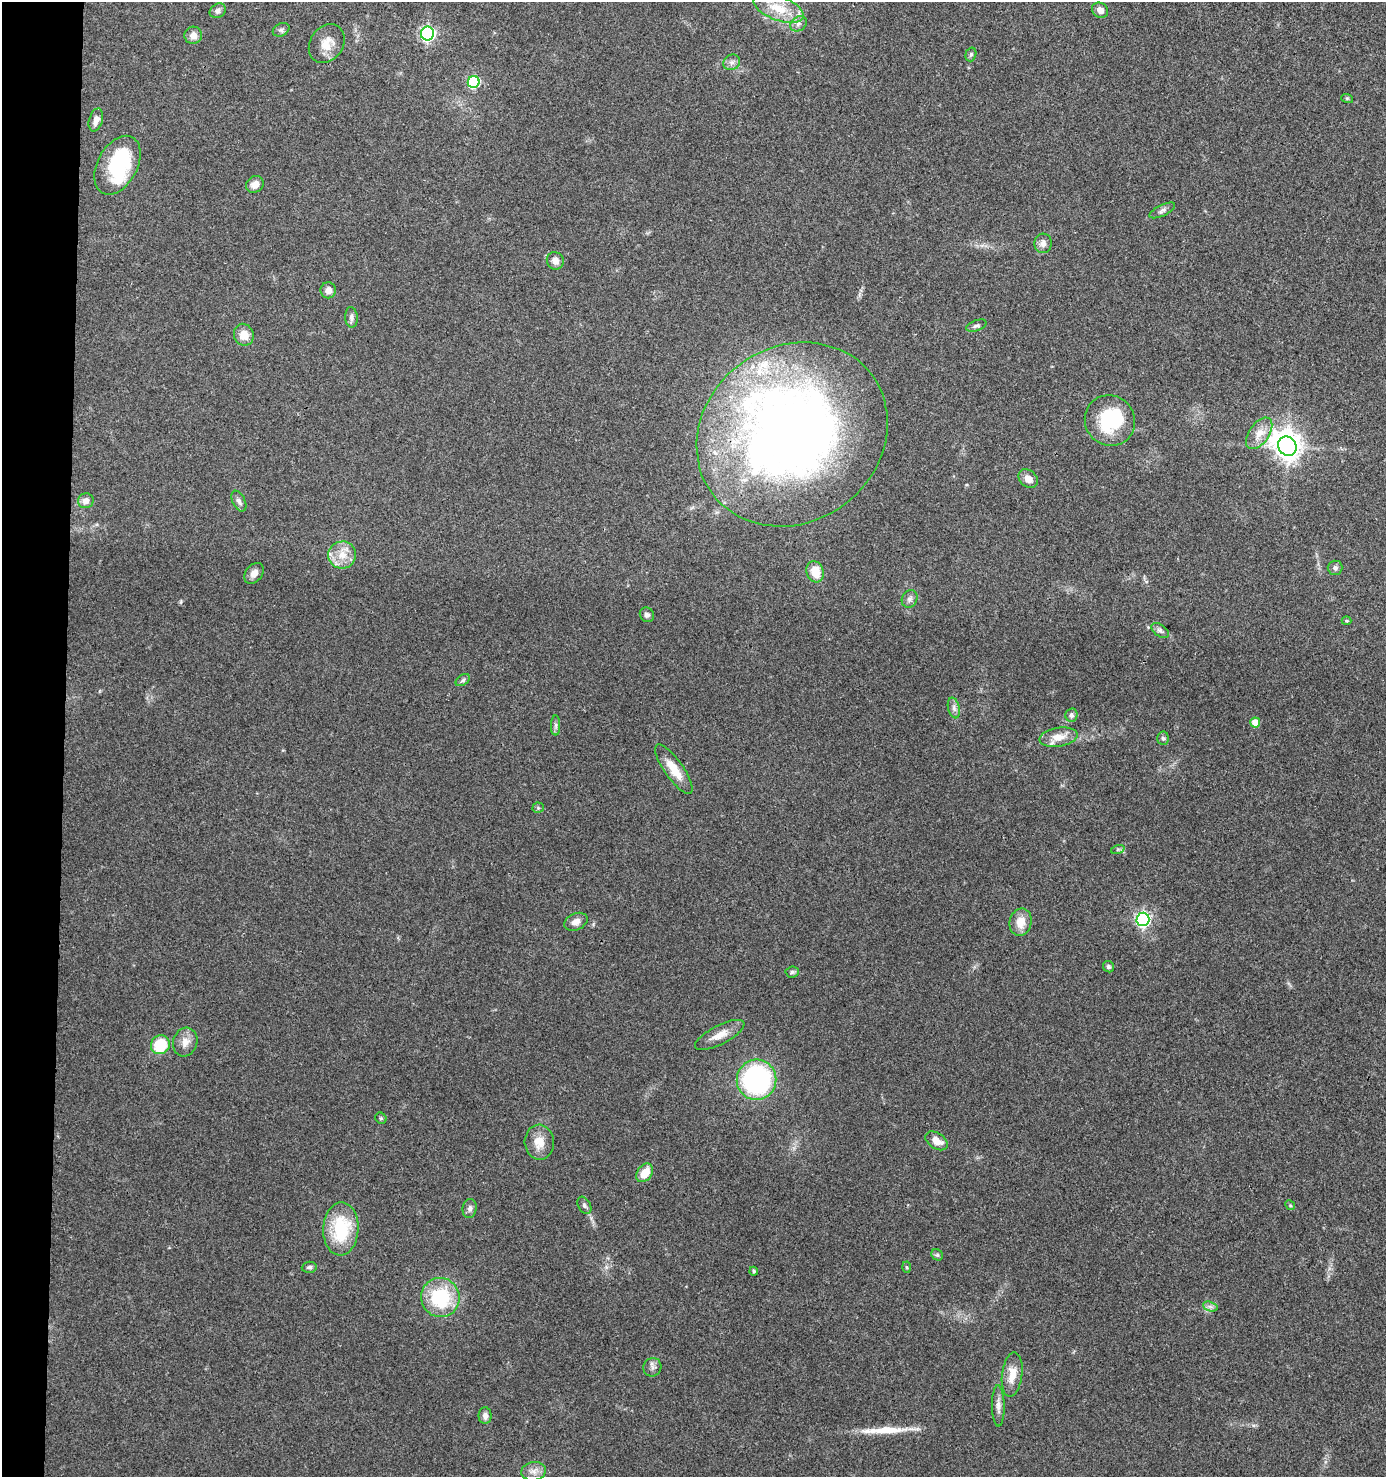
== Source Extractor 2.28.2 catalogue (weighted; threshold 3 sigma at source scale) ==
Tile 4 of 3 x 3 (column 1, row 2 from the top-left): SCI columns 103-1486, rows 1477-2951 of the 4448 x 4427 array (HDU 1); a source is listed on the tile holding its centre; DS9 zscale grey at full resolution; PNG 1388 x 1479 px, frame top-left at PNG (2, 2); each listed source drawn as its Kron ellipse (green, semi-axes under 4 px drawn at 4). Shown black and unused: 5% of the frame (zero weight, under 3 of 4 exposures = <1% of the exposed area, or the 3 px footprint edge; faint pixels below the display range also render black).
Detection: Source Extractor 2.28.2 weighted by HDU 2 'WHT'; one run over the whole footprint, this tile lists its part. Background 0.078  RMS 0.0058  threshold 0.0262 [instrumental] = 3 sigma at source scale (4.5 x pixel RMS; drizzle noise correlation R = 1.50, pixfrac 1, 0.05/0.05 arcsec/px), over >= 5 px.
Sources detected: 81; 2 inside a brighter object's white glare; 1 long thin detection or spike segment (spike, bleed or trail) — neither listed nor drawn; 3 inside a brighter listed object's ellipse — not listed separately; the other 75 listed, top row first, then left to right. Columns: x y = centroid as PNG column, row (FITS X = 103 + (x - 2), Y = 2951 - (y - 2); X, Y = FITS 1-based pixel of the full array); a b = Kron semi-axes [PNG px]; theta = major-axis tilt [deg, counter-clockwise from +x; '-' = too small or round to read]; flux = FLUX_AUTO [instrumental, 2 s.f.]
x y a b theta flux
779 8 26 12 -21 15
1100 10 8 7 - 3.3
218 11 8 7 - 2.1
798 24 9 7 33 2.2
281 30 9 6 26 1.6
427 33 7 6 - 130
193 35 9 8 - 4
327 44 21 16 56 9.3
971 54 7 5 74 1.2
732 62 8 7 - 2.3
474 82 6 6 - 55
1347 98 6 4 -19 0.66
96 120 12 6 73 4
117 165 32 20 62 43
255 184 9 8 - 4.3
1162 210 14 5 26 2
1043 243 10 8 87 3.3
555 261 9 8 - 3.5
328 290 8 7 - 3.9
351 317 10 6 -86 2.2
976 326 11 5 20 1.6
244 335 11 9 -69 7
1110 420 26 25 - 40
1259 433 18 10 55 7.1
792 434 100 87 37 530
1287 446 10 9 - 670
1028 479 11 8 -43 4.8
86 501 8 7 - 3.3
239 501 11 6 -64 2.4
342 555 14 13 - 9.1
1335 568 7 7 - 1.8
815 572 11 8 -72 11
254 573 11 8 51 3.8
910 599 9 7 61 2.3
647 615 8 6 -52 2
1347 621 5 3 - 0.68
1160 631 10 6 -37 1.8
463 680 8 5 36 1.3
954 708 10 6 -77 2.3
1071 715 7 6 - 1.7
1255 723 5 5 - 10
556 725 10 4 89 1.7
1058 737 19 9 8 7.8
1163 738 7 5 -85 1.2
674 769 29 9 -55 11
538 808 5 5 - 0.92
1118 849 7 4 19 0.96
1143 919 7 6 - 130
576 922 12 8 24 3.7
1021 922 14 11 76 7.9
1108 967 6 5 - 1.4
792 972 7 5 3 1
720 1035 27 9 27 7.2
185 1042 14 12 72 5.7
160 1045 10 9 - 21
756 1080 20 20 - 100
381 1118 6 5 - 0.92
936 1141 12 8 -33 6.4
539 1142 17 14 -86 8.2
645 1173 10 7 55 9.4
584 1205 9 6 -61 1.5
1290 1205 5 4 - 0.79
470 1209 9 7 83 2.2
341 1229 26 17 87 33
937 1255 6 5 - 0.9
309 1267 7 5 5 1.4
906 1267 5 3 - 0.62
754 1271 4 3 - 0.99
440 1298 20 19 - 38
1210 1306 7 4 -19 1.7
652 1367 9 9 - 2.4
1012 1375 22 10 83 8.6
998 1406 21 6 -89 3.7
485 1416 8 6 90 2.4
533 1471 12 9 10 4
Overlapping masked pixels (flux is a lower limit): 1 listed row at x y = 792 434